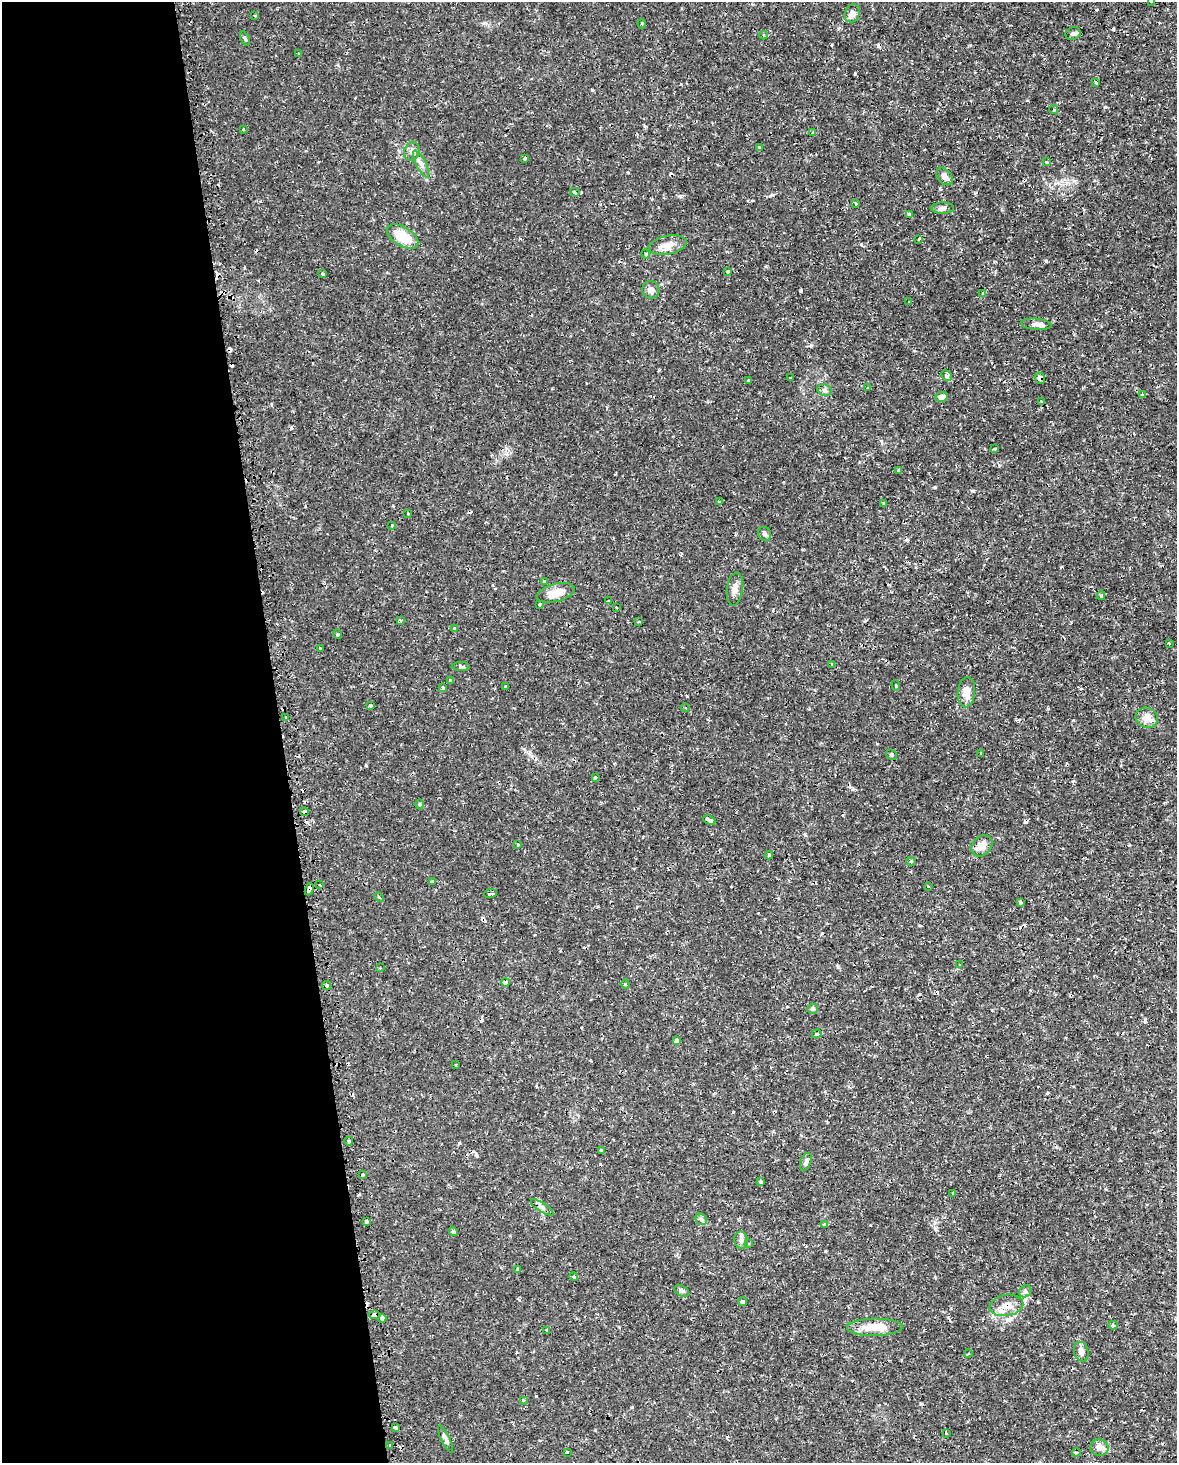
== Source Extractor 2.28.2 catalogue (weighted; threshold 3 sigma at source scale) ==
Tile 5 of 4 x 3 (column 1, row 2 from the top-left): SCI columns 20-1194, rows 1542-3002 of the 4740 x 4499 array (HDU 1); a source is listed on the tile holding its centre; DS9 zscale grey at full resolution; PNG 1179 x 1465 px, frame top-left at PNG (2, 2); each listed source drawn as its Kron ellipse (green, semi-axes under 4 px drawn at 4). Shown black and unused: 24% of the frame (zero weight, under 2 of 3 exposures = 3% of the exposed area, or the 3 px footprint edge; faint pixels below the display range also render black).
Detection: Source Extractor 2.28.2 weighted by HDU 2 'WHT'; one run over the whole footprint, this tile lists its part. Background 0.0102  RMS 0.0013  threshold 0.0058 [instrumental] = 3 sigma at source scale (4.5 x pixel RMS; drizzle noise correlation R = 1.50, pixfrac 1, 0.0396/0.0396 arcsec/px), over >= 5 px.
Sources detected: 159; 25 cosmic-ray / hot-pixel residue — neither listed nor drawn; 2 inside a brighter listed object's ellipse — not listed separately; the other 132 listed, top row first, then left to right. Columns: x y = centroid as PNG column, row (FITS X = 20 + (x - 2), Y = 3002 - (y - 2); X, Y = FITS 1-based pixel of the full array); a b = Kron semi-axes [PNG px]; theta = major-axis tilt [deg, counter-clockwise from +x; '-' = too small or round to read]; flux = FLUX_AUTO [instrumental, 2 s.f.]
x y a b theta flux
1151 2 3 3 - 0.23
852 13 9 7 67 0.79
255 16 3 2 - 0.28
642 24 4 3 - 0.13
1073 33 8 6 25 0.34
764 35 4 3 - 0.13
245 39 8 3 -63 0.18
299 54 3 2 - 0.12
1095 82 4 3 - 0.16
1054 110 4 4 - 0.19
243 129 3 3 - 0.32
813 133 4 4 - 0.18
759 147 3 3 - 0.34
412 151 10 7 73 0.59
524 159 4 3 - 0.19
1047 162 3 3 - 0.22
421 164 15 5 -63 0.62
944 176 10 6 -50 0.7
575 192 5 3 - 0.19
855 204 3 3 - 0.26
943 208 11 5 1 0.43
910 215 4 3 - 0.61
403 237 17 9 -31 3.4
918 239 3 3 - 2.4
668 245 19 9 12 1.3
646 254 4 3 - 0.16
728 272 3 3 - 0.25
323 274 3 3 - 0.22
651 290 9 8 - 0.6
982 294 4 3 - 0.15
909 302 3 2 - 0.12
1036 324 15 5 -4 0.57
946 376 6 5 - 0.24
790 377 3 2 - 0.11
1040 378 6 5 - 0.92
749 381 4 3 - 0.51
868 388 3 3 - 0.33
825 390 7 5 -22 0.3
1142 395 3 3 - 0.13
942 397 6 5 - 0.74
1041 402 3 3 - 0.12
995 448 3 3 - 0.27
899 470 3 3 - 0.24
719 502 4 4 - 0.14
884 503 4 4 - 0.13
408 513 3 2 - 0.095
392 525 3 3 - 0.11
764 534 7 6 - 0.33
545 581 3 3 - 0.44
735 589 16 8 83 0.75
556 593 19 9 15 1.9
1101 595 4 3 - 0.24
609 601 4 3 - 0.15
539 605 3 3 - 0.28
616 607 3 2 - 0.092
400 620 4 3 - 0.19
639 621 4 2 - 0.13
455 628 3 3 - 0.21
337 634 5 3 - 0.14
1169 643 3 3 - 0.16
320 649 4 2 - 0.11
832 664 4 2 - 0.11
461 666 9 3 0 0.23
451 681 4 3 - 0.35
896 685 5 2 - 0.13
505 686 3 3 - 0.22
443 688 3 3 - 0.34
966 692 15 8 84 1.3
370 705 3 3 - 0.23
685 708 4 3 - 0.16
286 718 3 3 - 0.27
1147 718 11 10 - 1.3
981 754 3 2 - 0.15
891 755 5 4 - 0.23
595 777 3 2 - 0.12
419 804 5 3 - 0.13
305 812 4 4 - 0.74
709 820 6 3 -25 0.58
518 845 3 3 - 0.18
982 846 12 9 48 1
769 855 4 4 - 0.2
911 861 5 3 - 0.13
432 882 3 2 - 0.14
320 885 3 2 - 0.12
928 887 3 2 - 0.14
309 889 6 4 69 1.5
491 893 6 3 8 0.29
379 897 5 3 - 0.12
1020 902 4 3 - 0.31
960 964 3 3 - 0.15
380 968 3 2 - 0.092
505 982 4 3 - 0.92
625 984 4 3 - 0.12
327 985 4 3 - 0.35
812 1009 5 5 - 0.24
817 1034 5 4 - 0.2
677 1041 4 3 - 0.69
456 1064 3 3 - 0.29
349 1141 4 3 - 0.4
601 1150 4 4 - 0.53
806 1162 9 5 69 0.37
362 1175 3 3 - 0.44
760 1182 3 3 - 0.51
953 1193 3 3 - 0.14
542 1207 13 4 -33 0.48
701 1219 6 5 - 0.29
366 1222 4 3 - 0.51
824 1225 4 4 - 0.2
453 1231 5 4 - 0.19
741 1240 9 7 -78 0.44
749 1243 3 3 - 0.15
517 1269 3 3 - 0.42
574 1277 4 4 - 0.2
682 1291 8 5 -27 0.27
1025 1291 6 5 - 0.3
742 1302 4 3 - 0.26
1006 1305 17 10 10 1.4
374 1315 5 4 - 0.62
382 1318 4 4 - 0.95
1113 1325 4 4 - 0.22
875 1327 28 8 1 2.9
547 1330 4 3 - 0.14
1081 1352 10 7 -76 0.72
968 1354 4 3 - 0.11
523 1400 3 3 - 0.15
395 1427 4 3 - 0.61
946 1433 3 3 - 0.1
445 1439 15 4 -65 0.46
390 1445 3 3 - 0.32
1099 1447 9 8 - 0.58
567 1452 4 3 - 0.11
1076 1453 4 3 - 0.1
Overlapping masked pixels (flux is a lower limit): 6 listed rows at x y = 1040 378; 305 812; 309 889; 505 982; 1006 1305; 374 1315
Isophote crosses this tile's border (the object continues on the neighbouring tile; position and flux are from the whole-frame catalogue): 1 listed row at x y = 1151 2
Unlisted compact peaks at least as high as the median listed source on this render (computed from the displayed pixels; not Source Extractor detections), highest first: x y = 1046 261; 801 290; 680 196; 592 90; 935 487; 1105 107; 919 994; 861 244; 772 195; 536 1396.